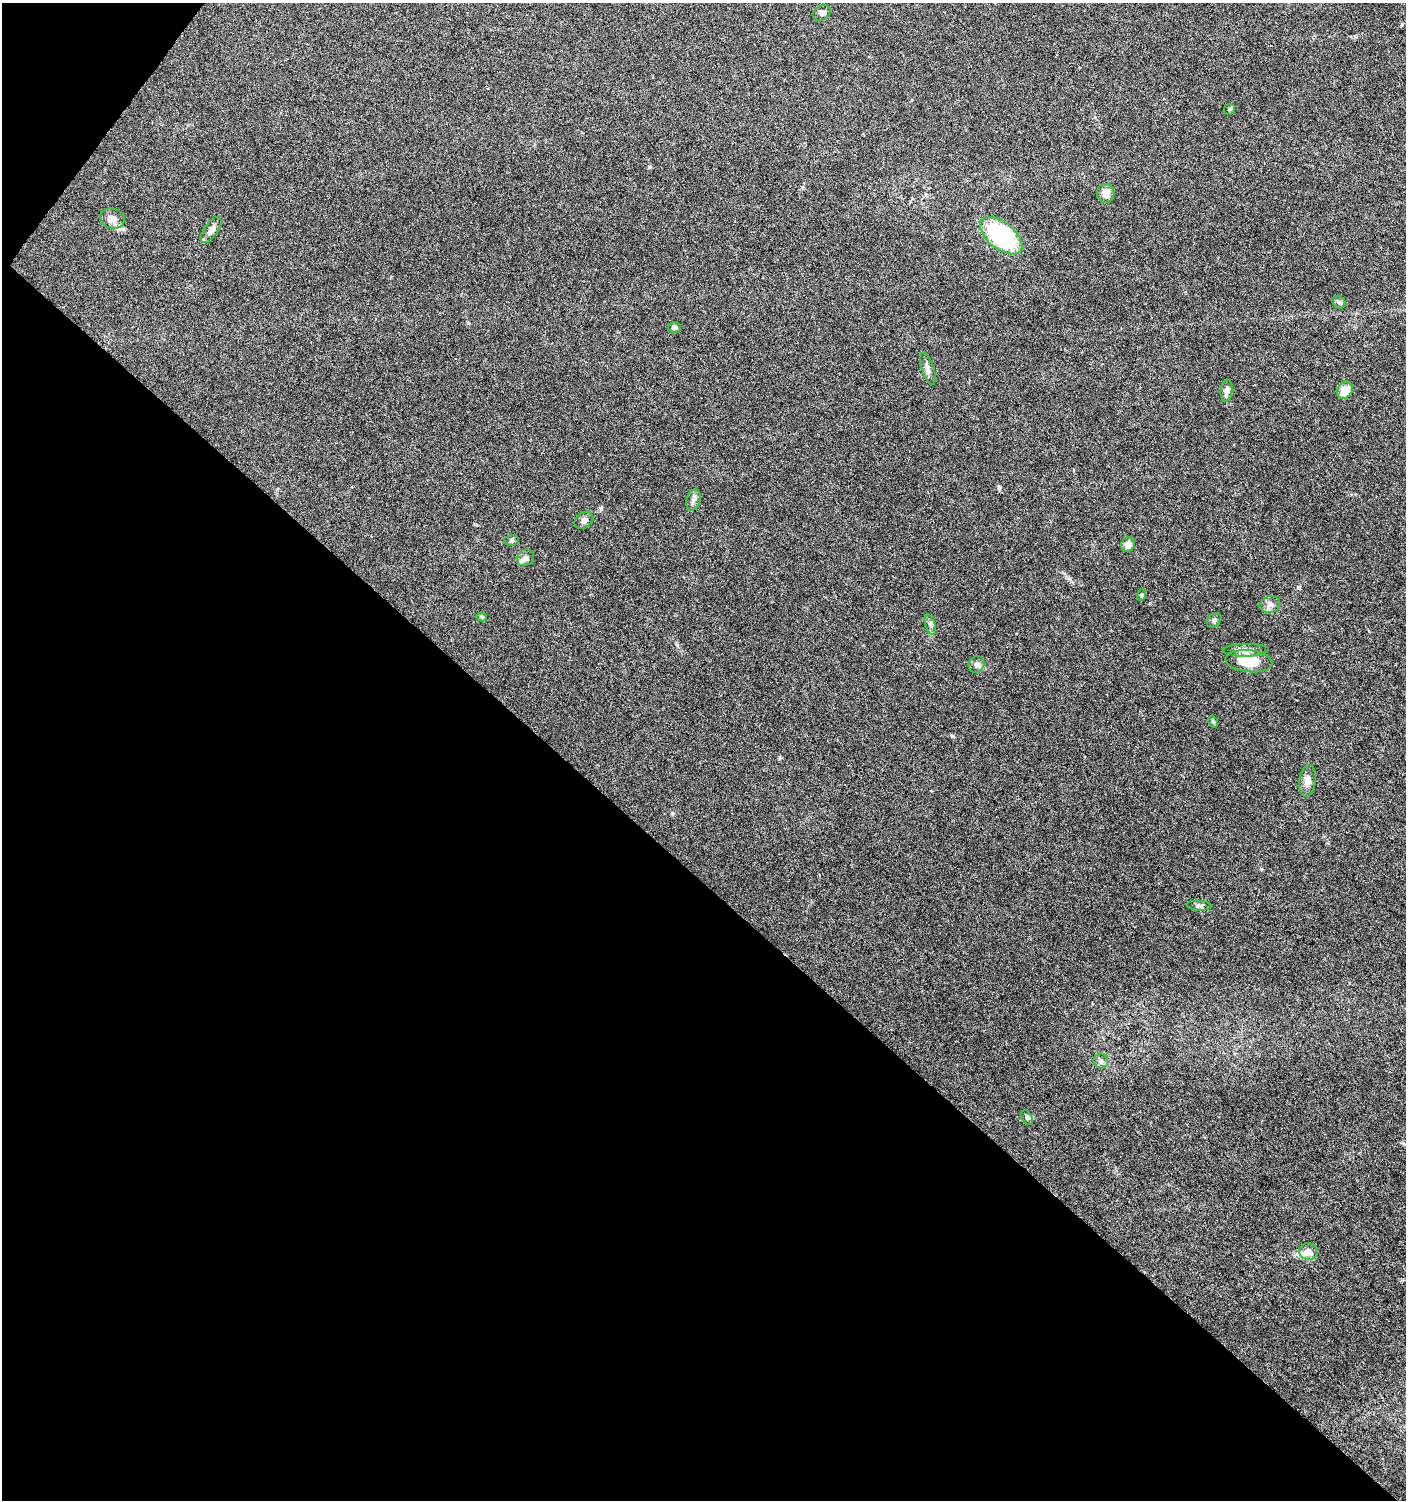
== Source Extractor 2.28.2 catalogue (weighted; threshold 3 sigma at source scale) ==
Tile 9 of 4 x 4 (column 1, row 3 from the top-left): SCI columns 242-1645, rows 1501-2998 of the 6029 x 6005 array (HDU 1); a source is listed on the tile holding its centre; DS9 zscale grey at full resolution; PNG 1408 x 1502 px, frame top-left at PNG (2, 3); each listed source drawn as its Kron ellipse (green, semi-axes under 4 px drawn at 4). Shown black and unused: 43% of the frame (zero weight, under 5 of 9 exposures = <1% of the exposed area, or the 3 px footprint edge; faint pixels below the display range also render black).
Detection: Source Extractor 2.28.2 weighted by HDU 2 'WHT'; one run over the whole footprint, this tile lists its part. Background 0.0353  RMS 0.0025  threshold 0.0101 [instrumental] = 3 sigma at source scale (4.09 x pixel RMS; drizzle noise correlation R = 1.36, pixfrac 0.8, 0.0396/0.0396 arcsec/px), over >= 5 px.
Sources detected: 33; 3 inside a brighter listed object's ellipse — not listed separately; the other 30 listed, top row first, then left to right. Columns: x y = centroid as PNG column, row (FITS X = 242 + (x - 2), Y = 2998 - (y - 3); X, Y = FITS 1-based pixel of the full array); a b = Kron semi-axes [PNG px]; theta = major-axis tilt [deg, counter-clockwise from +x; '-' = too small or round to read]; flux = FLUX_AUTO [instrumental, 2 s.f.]
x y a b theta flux
822 13 10 7 24 0.87
1229 109 6 5 - 0.28
1106 193 9 9 - 1.7
113 219 12 10 -13 1.9
211 230 15 7 55 1.4
1001 236 25 13 -39 30
1339 302 7 5 -44 0.48
674 327 6 5 - 0.53
928 369 16 6 -72 1.1
1345 390 9 7 55 3.1
1226 391 11 6 83 0.97
693 500 11 7 74 0.97
584 520 10 7 37 0.93
512 540 7 5 1 0.38
1128 545 7 6 - 1.6
525 558 9 7 42 0.95
1141 595 6 4 71 0.3
1270 605 10 8 16 1
482 617 5 4 - 0.4
1214 620 8 6 46 0.54
930 625 10 5 -71 0.71
1246 650 22 6 1 1.6
1249 661 24 11 -6 6.7
976 664 8 7 - 0.82
1213 722 6 4 -66 0.32
1307 781 16 8 81 1.9
1199 906 12 5 -3 0.56
1101 1061 7 7 - 0.73
1027 1117 8 5 -62 0.46
1309 1252 10 8 -13 1.8
Unlisted compact peaks at least as high as the median listed source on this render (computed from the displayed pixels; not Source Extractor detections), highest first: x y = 672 813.